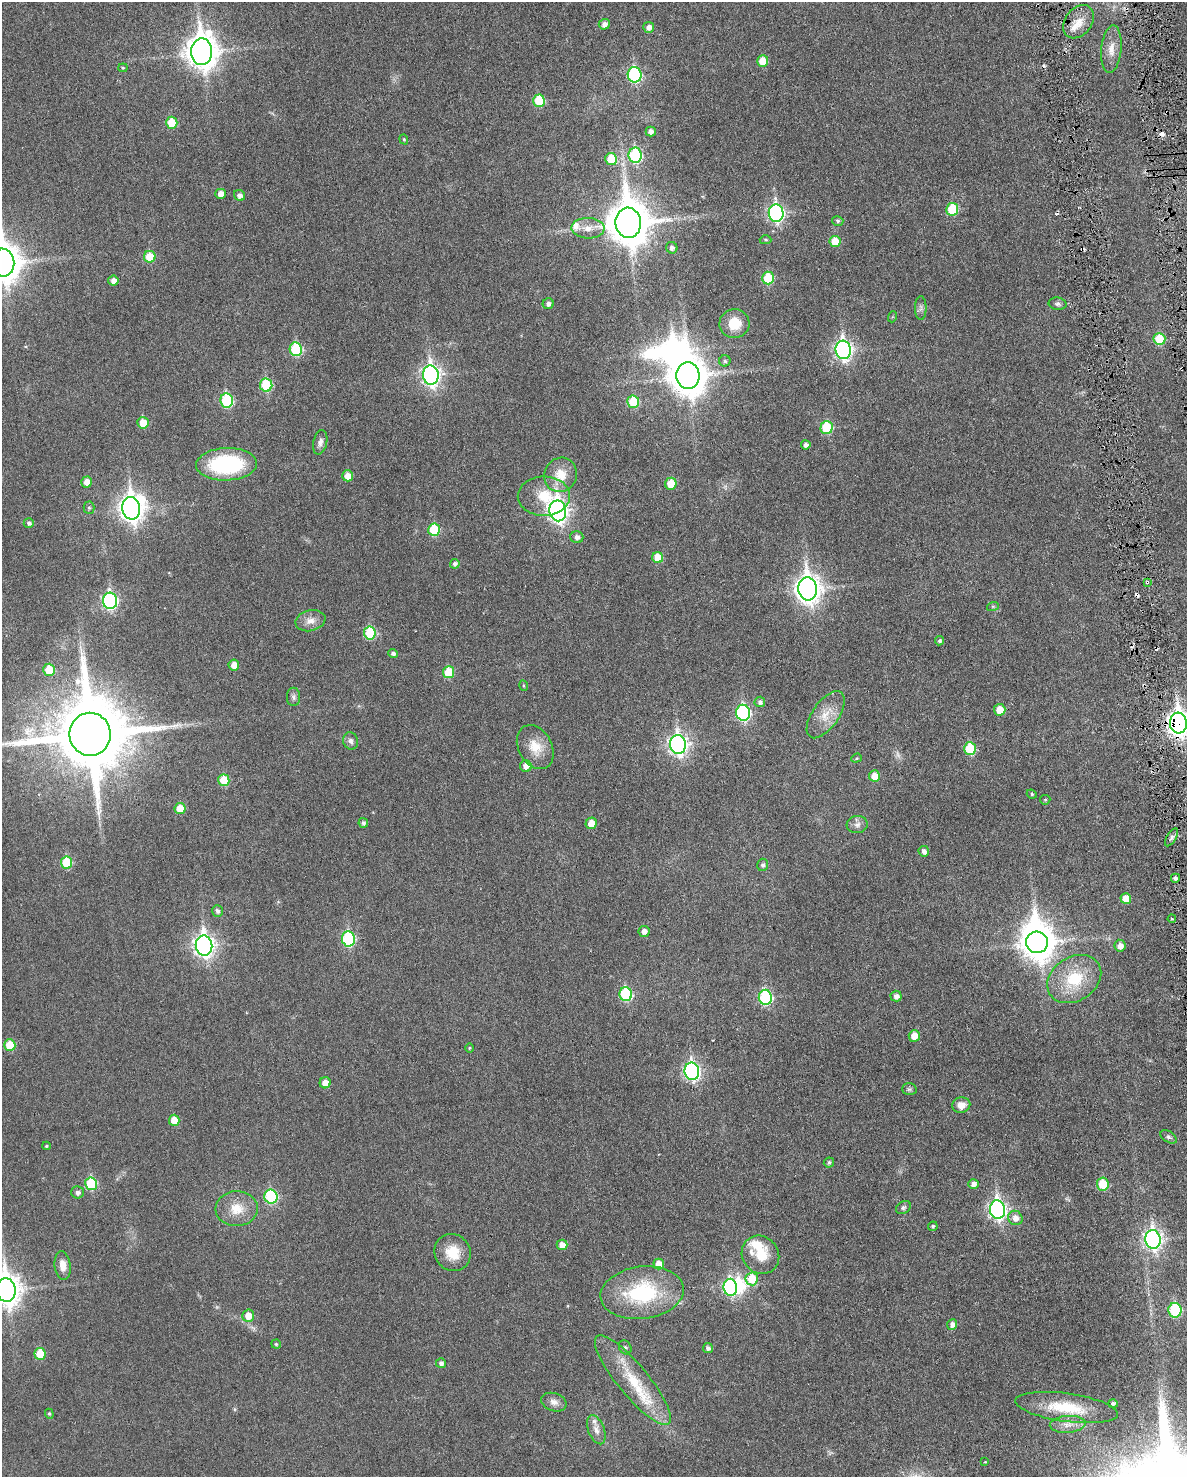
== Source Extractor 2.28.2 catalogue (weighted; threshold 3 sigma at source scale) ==
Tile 6 of 4 x 3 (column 2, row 2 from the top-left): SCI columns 1214-2398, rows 1634-3108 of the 4786 x 4824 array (HDU 1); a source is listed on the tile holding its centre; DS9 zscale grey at full resolution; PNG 1189 x 1479 px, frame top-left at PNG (2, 2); each listed source drawn as its Kron ellipse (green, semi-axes under 4 px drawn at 4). Shown black and unused: <1% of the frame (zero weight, under 3 of 6 exposures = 1% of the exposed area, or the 3 px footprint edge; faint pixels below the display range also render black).
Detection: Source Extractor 2.28.2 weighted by HDU 2 'WHT'; one run over the whole footprint, this tile lists its part. Background 0.0355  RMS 0.0047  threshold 0.019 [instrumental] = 3 sigma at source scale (4.09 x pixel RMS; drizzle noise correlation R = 1.36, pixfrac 0.8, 0.05/0.05 arcsec/px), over >= 5 px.
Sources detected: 176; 1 too faint to see at this stretch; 5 inside a brighter object's white glare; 9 cosmic-ray / hot-pixel residue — neither listed nor drawn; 4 inside a brighter listed object's ellipse — not listed separately; the other 157 listed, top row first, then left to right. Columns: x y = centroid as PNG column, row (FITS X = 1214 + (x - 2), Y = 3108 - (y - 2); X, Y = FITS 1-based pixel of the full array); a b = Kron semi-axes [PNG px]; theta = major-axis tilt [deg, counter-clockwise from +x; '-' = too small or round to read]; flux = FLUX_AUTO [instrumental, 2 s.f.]
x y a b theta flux
1079 22 18 13 53 6.1
604 24 5 5 - 2.3
649 27 5 5 - 1.9
1111 49 24 10 85 5.2
202 52 13 10 -89 630
763 61 6 5 - 7.9
123 68 4 4 - 0.48
635 75 8 7 - 48
539 101 6 6 - 17
172 123 6 5 - 11
651 131 5 5 - 2.1
404 139 5 4 - 0.5
635 155 7 6 - 42
611 159 6 6 - 12
221 194 5 5 - 3.2
240 195 6 5 - 1.8
952 209 6 6 - 17
776 213 9 7 -85 91
838 221 5 4 - 0.79
628 223 15 12 -84 1500
588 228 16 10 -1 4.5
765 240 6 4 -2 0.59
835 241 6 5 - 8.3
672 248 6 5 - 1.7
150 257 6 6 - 9.5
3 263 14 11 -82 800
768 278 6 6 - 17
113 281 5 5 - 2.4
548 304 5 5 - 1.4
1057 304 9 6 -10 1.3
921 308 12 5 90 1.4
892 317 5 3 - 0.41
734 324 15 14 - 8.3
1159 339 6 6 - 13
296 349 7 6 - 26
843 350 9 7 -84 130
725 361 5 5 - 0.86
431 375 9 8 - 170
688 376 13 11 -86 880
266 385 7 6 - 25
227 400 7 6 - 30
633 402 6 6 - 15
143 423 6 5 - 7.3
826 427 6 6 - 19
320 442 12 7 77 1.9
806 445 4 4 - 1.6
226 464 30 16 2 44
561 475 17 16 - 8
348 476 5 5 - 4.8
87 482 5 5 - 3.6
671 484 6 5 - 7.9
544 496 26 19 1 13
89 508 6 5 - 0.73
131 508 11 9 -79 320
558 511 10 8 -81 180
29 523 5 5 - 1.2
434 530 6 6 - 18
577 537 6 5 - 2
658 558 5 5 - 8
455 564 5 4 - 1.4
1147 582 3 3 - 0.65
808 589 11 9 -85 350
110 601 8 7 - 77
993 606 6 4 18 0.6
310 621 15 10 13 3.5
370 633 6 6 - 23
940 641 5 4 - 0.85
393 653 5 4 - 1.3
234 665 5 5 - 3.5
49 670 6 5 - 11
449 672 6 5 - 14
524 686 5 4 - 0.51
293 697 9 6 -89 1.3
760 702 5 5 - 1.3
1000 710 6 5 - 5.8
743 713 8 7 - 60
826 715 27 13 55 7.6
1178 723 10 8 -83 320
90 734 21 20 - 5000
351 741 9 7 -68 1.6
678 745 9 8 - 170
535 747 23 16 -61 8.1
970 749 6 6 - 18
856 758 5 4 - 0.57
526 766 6 6 - 3.3
874 776 5 5 - 4.5
224 780 6 5 - 12
1032 794 5 4 - 0.62
1045 800 5 5 - 0.49
180 809 5 5 - 6.9
363 823 5 4 - 1.1
591 823 5 5 - 5.1
857 825 10 8 5 2
1171 837 10 4 60 1.2
924 851 5 5 - 1.9
67 862 6 6 - 17
763 865 6 5 - 1
1175 878 4 4 - 1.3
1126 898 5 5 - 6
217 911 6 5 - 1.3
1172 919 4 3 - 0.47
644 931 5 5 - 2.1
348 939 7 6 - 41
1037 942 11 11 - 670
204 946 10 8 -83 200
1120 946 6 5 - 3.1
1074 979 29 22 32 19
626 994 7 6 - 35
896 996 5 5 - 2.1
765 997 7 6 - 42
914 1036 6 5 - 5.2
10 1045 6 5 - 10
469 1048 4 3 - 0.41
692 1071 8 7 - 100
325 1083 5 5 - 3.8
909 1089 7 6 - 0.9
961 1105 9 7 14 3.5
174 1120 5 5 - 5.9
1169 1137 9 5 -33 0.94
46 1146 4 4 - 0.48
829 1162 5 5 - 0.78
91 1184 6 6 - 23
973 1184 5 4 - 1.9
1103 1184 6 6 - 12
77 1192 6 6 - 1.5
271 1197 7 6 - 31
903 1208 8 6 34 1
237 1209 21 17 1 8.9
997 1210 9 7 -82 140
1015 1218 7 7 - 3.2
933 1226 5 4 - 0.74
1153 1239 9 7 -81 150
562 1245 5 5 - 3.3
453 1252 19 17 -54 9.3
760 1255 20 18 -51 9.1
659 1264 5 5 - 5.7
63 1266 14 8 -84 3.7
752 1279 6 6 - 13
730 1287 8 6 -81 61
6 1290 12 9 -83 490
642 1293 42 26 7 36
1175 1310 7 6 - 39
248 1316 6 6 - 5.5
952 1324 5 5 - 1.9
276 1344 4 4 - 0.55
625 1347 7 6 - 0.88
708 1348 5 5 - 1.4
40 1354 6 5 - 9
441 1363 5 5 - 1.5
633 1380 56 15 -51 21
554 1402 13 9 -19 2.5
1113 1403 5 4 - 1.1
1066 1407 52 14 -8 19
49 1414 5 4 - 0.52
1068 1424 18 8 4 3.8
596 1430 15 8 -69 2.8
985 1462 4 4 - 0.35
Overlapping masked pixels (flux is a lower limit): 2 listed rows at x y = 1147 582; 1178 723
Isophote crosses this tile's border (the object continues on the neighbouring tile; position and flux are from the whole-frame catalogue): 3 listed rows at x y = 3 263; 1178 723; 6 1290